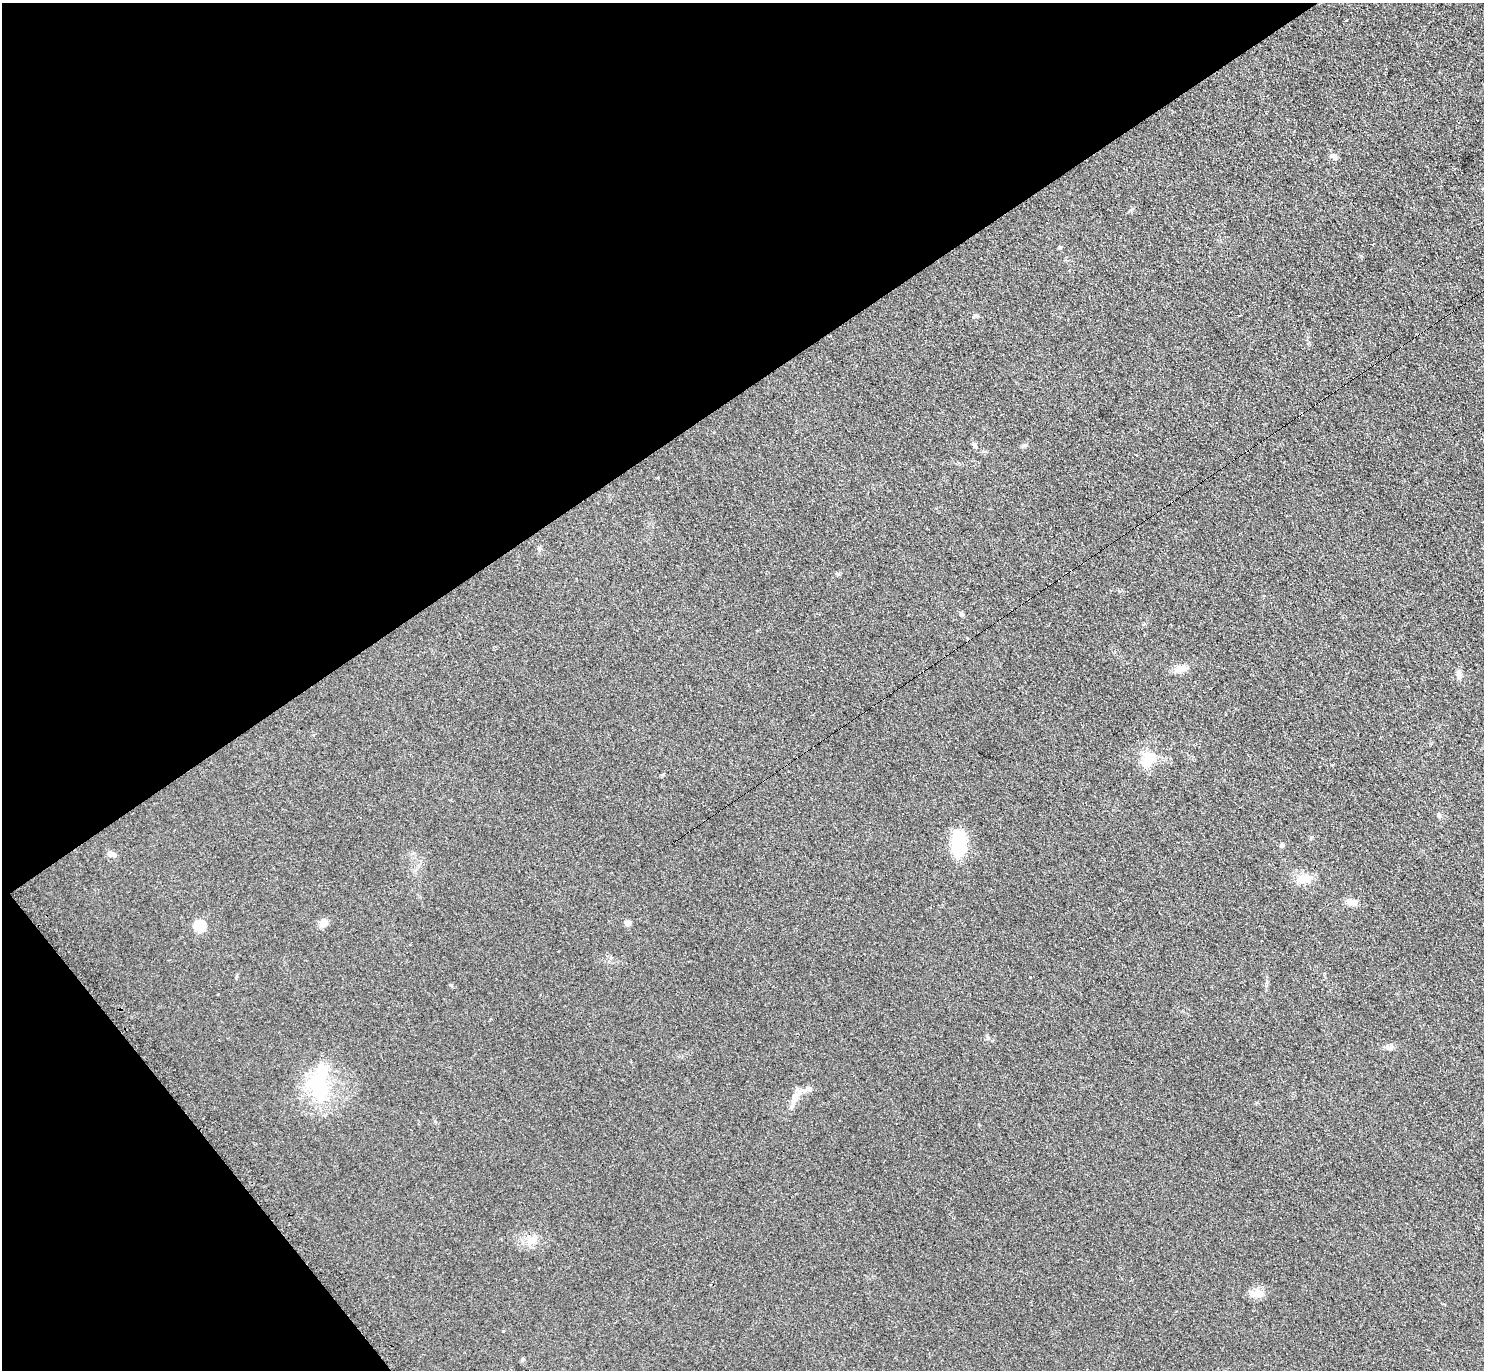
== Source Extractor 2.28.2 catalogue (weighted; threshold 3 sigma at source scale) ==
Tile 5 of 4 x 4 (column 1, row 2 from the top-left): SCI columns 7-1488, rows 2896-4263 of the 5950 x 5938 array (HDU 1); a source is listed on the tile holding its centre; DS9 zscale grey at full resolution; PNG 1486 x 1372 px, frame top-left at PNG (2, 3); no overlay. Shown black and unused: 34% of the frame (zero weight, under 2 of 3 exposures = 2% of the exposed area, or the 3 px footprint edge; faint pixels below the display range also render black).
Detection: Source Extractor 2.28.2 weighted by HDU 2 'WHT'; one run over the whole footprint, this tile lists its part. Background 0.0961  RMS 0.012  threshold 0.0518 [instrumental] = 3 sigma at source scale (4.5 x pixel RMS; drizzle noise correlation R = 1.50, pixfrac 1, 0.05/0.05 arcsec/px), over >= 5 px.
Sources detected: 27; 1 inside a brighter object's white glare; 1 cosmic-ray / hot-pixel residue — not listed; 1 inside a brighter listed object's ellipse — not listed separately; the other 24 listed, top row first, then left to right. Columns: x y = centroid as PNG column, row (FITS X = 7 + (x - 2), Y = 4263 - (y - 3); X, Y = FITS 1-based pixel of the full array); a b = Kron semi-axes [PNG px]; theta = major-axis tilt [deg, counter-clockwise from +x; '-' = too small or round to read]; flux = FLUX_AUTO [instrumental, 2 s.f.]
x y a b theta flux
1334 157 8 6 -40 4.9
1060 247 5 4 - 1.4
974 444 7 5 -44 2.5
961 615 7 4 -90 1.6
1181 668 15 9 16 9.9
1459 675 10 6 -77 4.8
1148 758 19 12 -83 23
1439 816 7 4 -63 1.9
958 843 22 11 -89 72
1282 845 5 5 - 1.8
112 854 12 6 -12 4.3
1303 879 19 13 4 16
1351 902 14 7 -6 7.7
324 923 10 8 47 7.4
627 923 5 5 - 9.7
199 926 6 5 - 71
1030 977 3 3 - 3.7
451 985 6 3 -19 1.4
491 1019 3 3 - 2.2
319 1087 48 24 -80 78
796 1096 24 7 56 11
530 1239 14 11 -33 11
1257 1293 16 9 11 9.5
503 1331 3 3 - 1.5
Unlisted compact peaks at least as high as the median listed source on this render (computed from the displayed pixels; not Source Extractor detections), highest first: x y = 975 315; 1026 445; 988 1038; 523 1359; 1311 837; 838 574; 1391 1048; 1130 210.